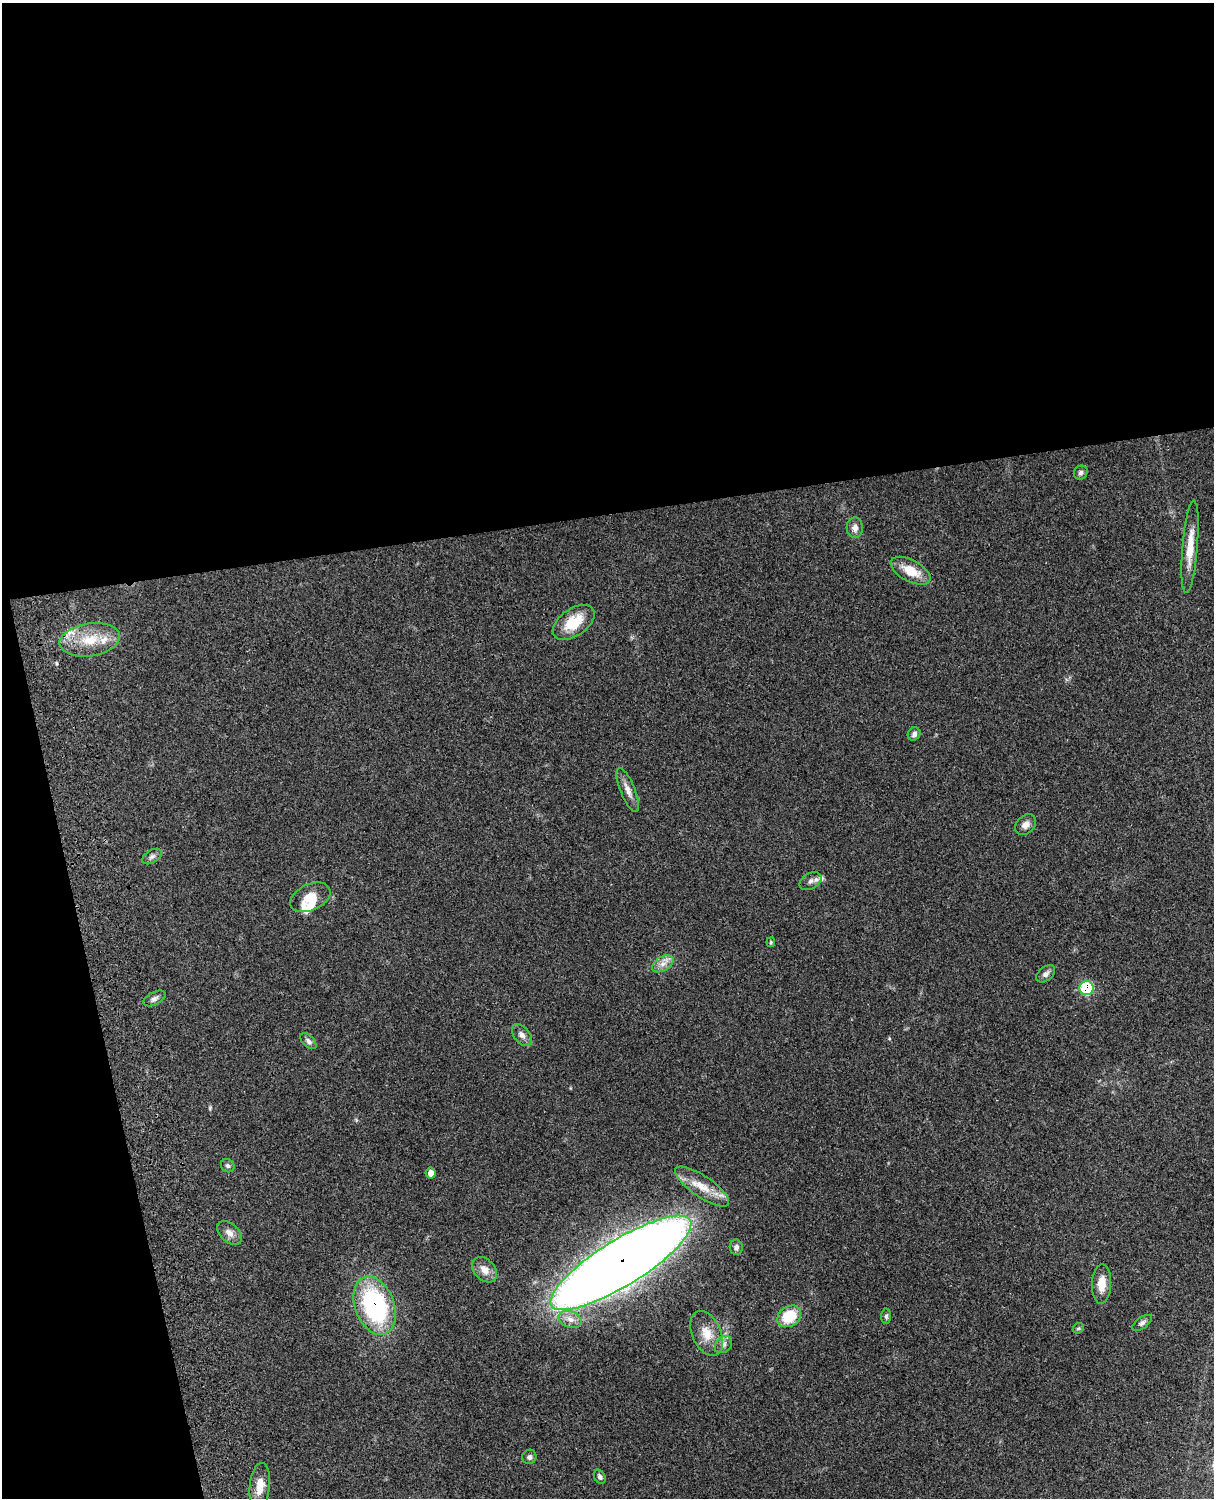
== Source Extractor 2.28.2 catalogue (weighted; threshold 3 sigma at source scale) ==
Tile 1 of 4 x 3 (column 1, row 1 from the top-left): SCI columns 122-1333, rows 3268-4763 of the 5088 x 4928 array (HDU 1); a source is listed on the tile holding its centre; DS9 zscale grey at full resolution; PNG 1216 x 1500 px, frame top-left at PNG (2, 3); each listed source drawn as its Kron ellipse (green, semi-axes under 4 px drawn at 4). Shown black and unused: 39% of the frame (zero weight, under 3 of 4 exposures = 6% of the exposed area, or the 3 px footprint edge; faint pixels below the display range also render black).
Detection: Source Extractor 2.28.2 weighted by HDU 2 'WHT'; one run over the whole footprint, this tile lists its part. Background 0.0975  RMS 0.0063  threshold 0.0285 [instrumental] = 3 sigma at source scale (4.5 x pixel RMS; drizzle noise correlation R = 1.50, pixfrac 1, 0.05/0.05 arcsec/px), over >= 5 px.
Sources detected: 42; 1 inside a brighter object's white glare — neither listed nor drawn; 3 inside a brighter listed object's ellipse — not listed separately; the other 38 listed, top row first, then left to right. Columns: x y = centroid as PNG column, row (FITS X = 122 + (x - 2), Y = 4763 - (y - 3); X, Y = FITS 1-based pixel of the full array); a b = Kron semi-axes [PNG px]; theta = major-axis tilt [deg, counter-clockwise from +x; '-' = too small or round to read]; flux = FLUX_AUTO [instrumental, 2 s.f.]
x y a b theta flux
1081 473 7 6 - 1.7
855 528 10 8 89 3.5
1190 547 46 7 85 13
911 571 22 10 -28 12
574 622 23 13 35 18
90 640 30 16 9 20
914 734 7 6 - 1.9
628 790 23 7 -68 4.9
1026 825 12 9 45 3.9
152 856 11 6 32 1.9
810 881 12 8 30 2.8
310 897 21 13 25 11
771 942 5 4 - 0.71
663 964 11 7 31 4.1
1046 974 11 7 38 2.4
1086 988 7 7 - 36
154 998 12 6 28 2.4
522 1035 12 8 -50 3.4
308 1041 10 5 -45 1.9
228 1166 7 6 - 1.4
431 1173 5 5 - 4.2
702 1186 32 10 -34 13
229 1233 14 9 -42 4.2
736 1247 7 6 - 2.2
621 1263 81 23 32 1500
485 1270 15 10 -46 5.9
1102 1284 19 9 88 8.4
375 1306 30 19 -69 86
789 1316 13 10 33 21
886 1316 7 5 89 1.3
570 1320 12 8 -20 4.4
1142 1323 11 5 35 1.8
1078 1328 6 5 - 0.87
707 1333 24 14 -66 11
723 1345 10 7 45 2.7
529 1457 7 7 - 2
600 1477 7 5 -62 1.7
260 1486 23 10 84 9
Overlapping masked pixels (flux is a lower limit): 3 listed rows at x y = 1086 988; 621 1263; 375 1306